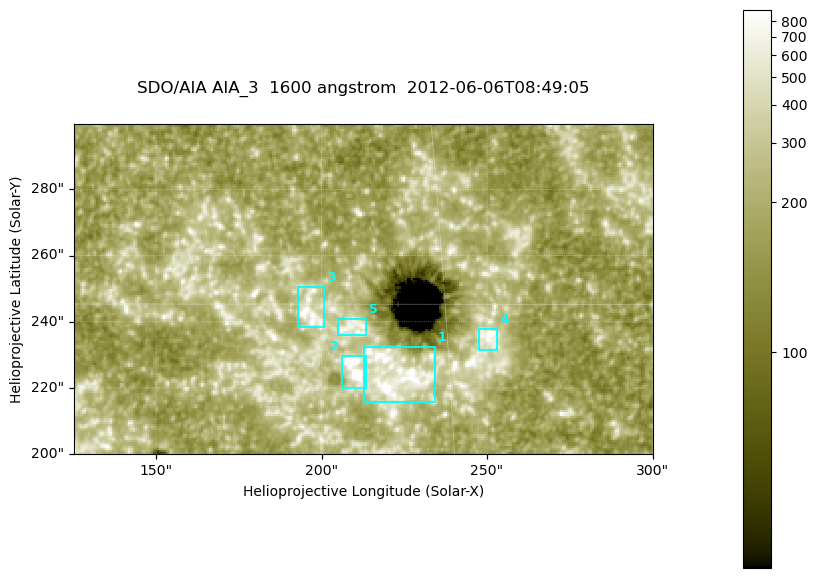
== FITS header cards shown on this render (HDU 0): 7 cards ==
TELESCOP= 'SDO/AIA '
INSTRUME= 'AIA_3   '
WAVELNTH=                 1600
WAVEUNIT= 'angstrom'
DATE-OBS= '2012-06-06T08:49:05.12'
CTYPE1  = 'HPLN-TAN'
CTYPE2  = 'HPLT-TAN'

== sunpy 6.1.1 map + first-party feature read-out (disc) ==
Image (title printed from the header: SDO/AIA AIA_3  1600 angstrom  2012-06-06T08:49:05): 287 x 164 px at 0.609 arcsec/px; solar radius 946 arcsec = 1552 px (partial field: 0.6% of the solar disc is inside the frame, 100% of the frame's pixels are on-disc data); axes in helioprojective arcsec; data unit not stated in the header (colour bar unlabelled)
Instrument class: DISC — disc imager (sunpy class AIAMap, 1600 A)
Bright regions (active regions / flare kernels): reference = the on-disc median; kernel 3 px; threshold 5 sigma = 339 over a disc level ~186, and >= 1.15x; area >= 47 px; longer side >= 3 px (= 1.8 arcsec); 5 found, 5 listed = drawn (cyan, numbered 1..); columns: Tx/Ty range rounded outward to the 2 arcsec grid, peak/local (2 s.f.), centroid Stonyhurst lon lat
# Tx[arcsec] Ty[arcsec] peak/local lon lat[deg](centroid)
1 212..234 216..232 7.2 +14 +14
2 206..214 220..230 17 +13 +14
3 192..202 238..252 5.5 +12 +15
4 246..254 230..238 6.1 +16 +14
5 204..214 236..242 3.9 +13 +15